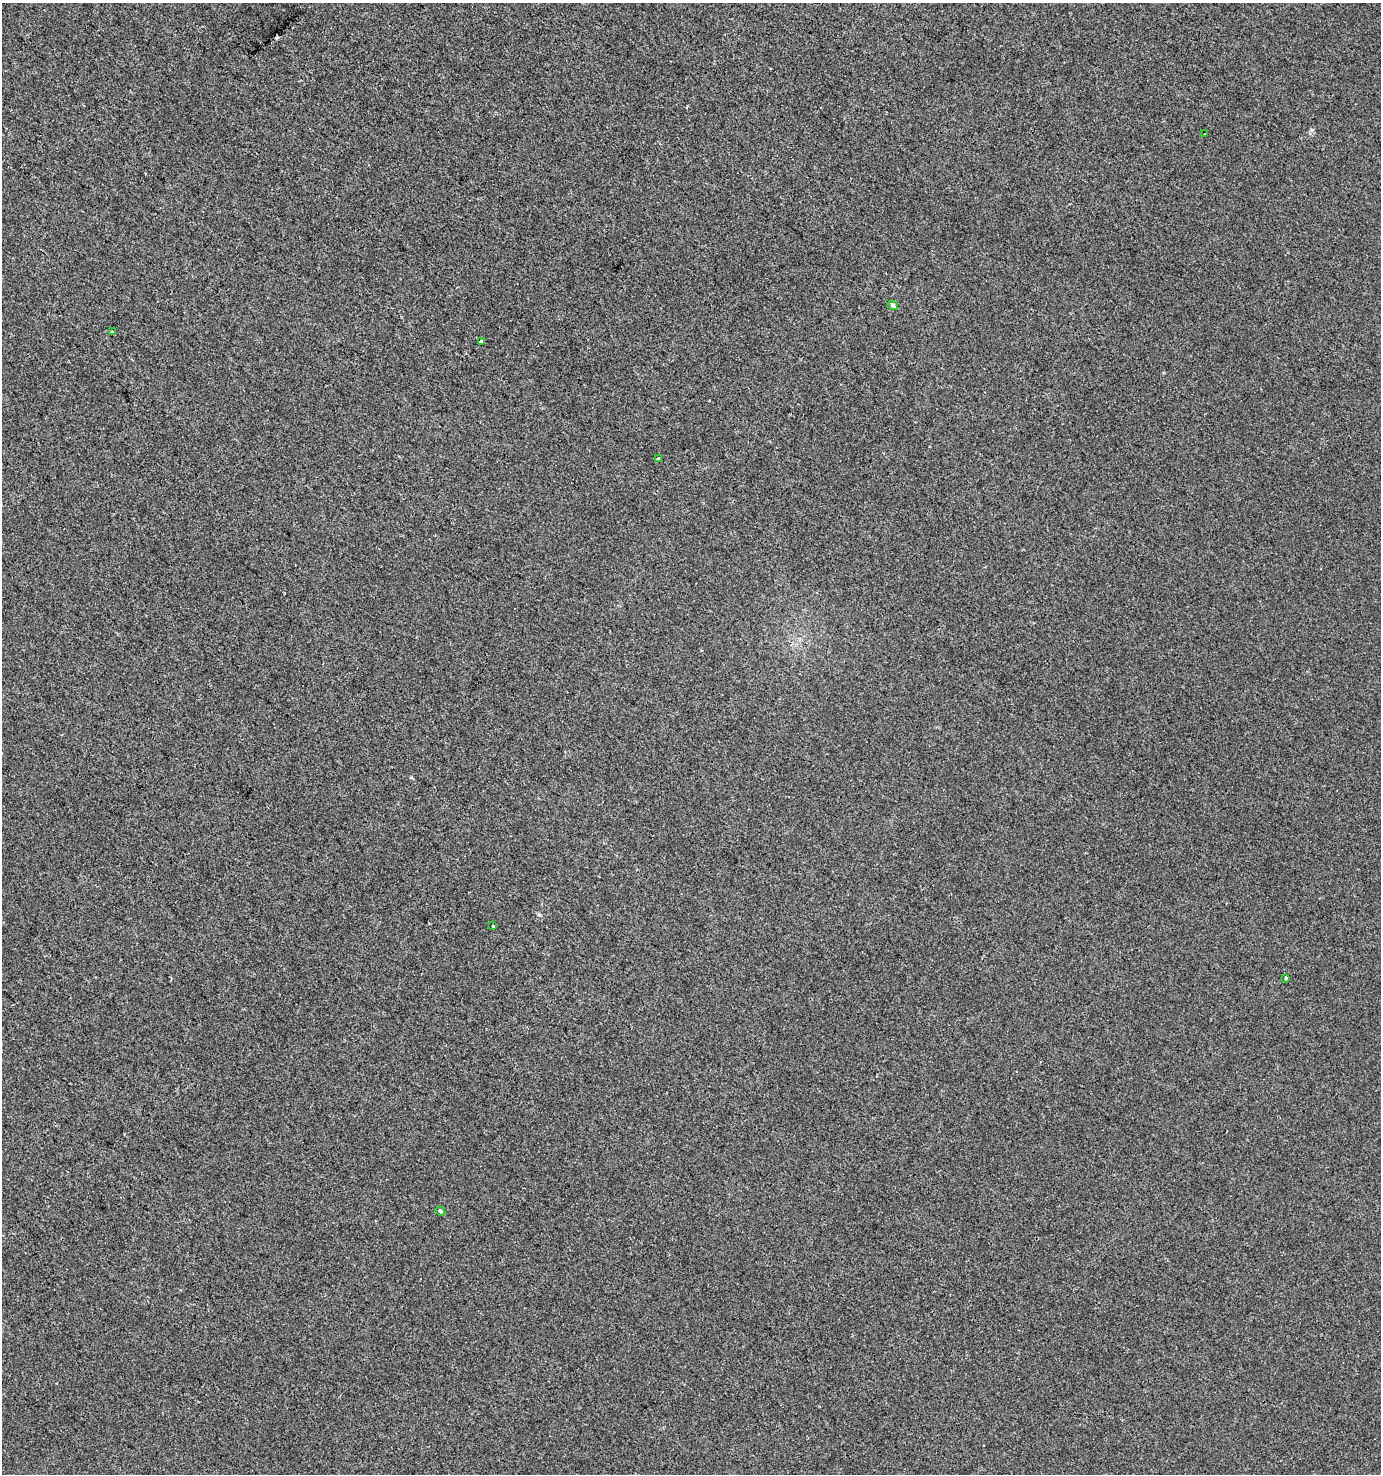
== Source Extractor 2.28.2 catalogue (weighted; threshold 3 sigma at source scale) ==
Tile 11 of 4 x 4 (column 3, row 3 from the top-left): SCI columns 3013-4391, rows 1473-2944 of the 5959 x 5893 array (HDU 1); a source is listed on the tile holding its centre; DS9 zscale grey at full resolution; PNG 1383 x 1476 px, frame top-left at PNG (2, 3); each listed source drawn as its Kron ellipse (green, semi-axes under 4 px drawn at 4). Shown black and unused: <1% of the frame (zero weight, under 2 of 3 exposures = <1% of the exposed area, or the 3 px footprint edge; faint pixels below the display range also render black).
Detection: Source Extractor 2.28.2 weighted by HDU 2 'WHT'; one run over the whole footprint, this tile lists its part. Background -2.67e-04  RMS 0.0042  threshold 0.0188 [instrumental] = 3 sigma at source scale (4.5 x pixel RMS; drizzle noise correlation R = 1.50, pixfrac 1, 0.0396/0.0396 arcsec/px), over >= 5 px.
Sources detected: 9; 1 cosmic-ray / hot-pixel residue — neither listed nor drawn; the other 8 listed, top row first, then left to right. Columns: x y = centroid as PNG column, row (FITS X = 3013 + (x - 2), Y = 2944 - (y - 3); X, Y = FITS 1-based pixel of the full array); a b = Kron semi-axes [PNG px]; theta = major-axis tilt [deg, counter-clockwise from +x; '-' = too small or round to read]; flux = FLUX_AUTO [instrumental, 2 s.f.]
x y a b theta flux
1204 134 3 3 - 1.8
893 305 5 4 - 1.2
112 332 3 3 - 0.36
481 341 4 3 - 0.79
658 459 3 3 - 1.7
493 926 3 3 - 0.77
1286 978 3 3 - 0.73
440 1211 5 4 - 0.76